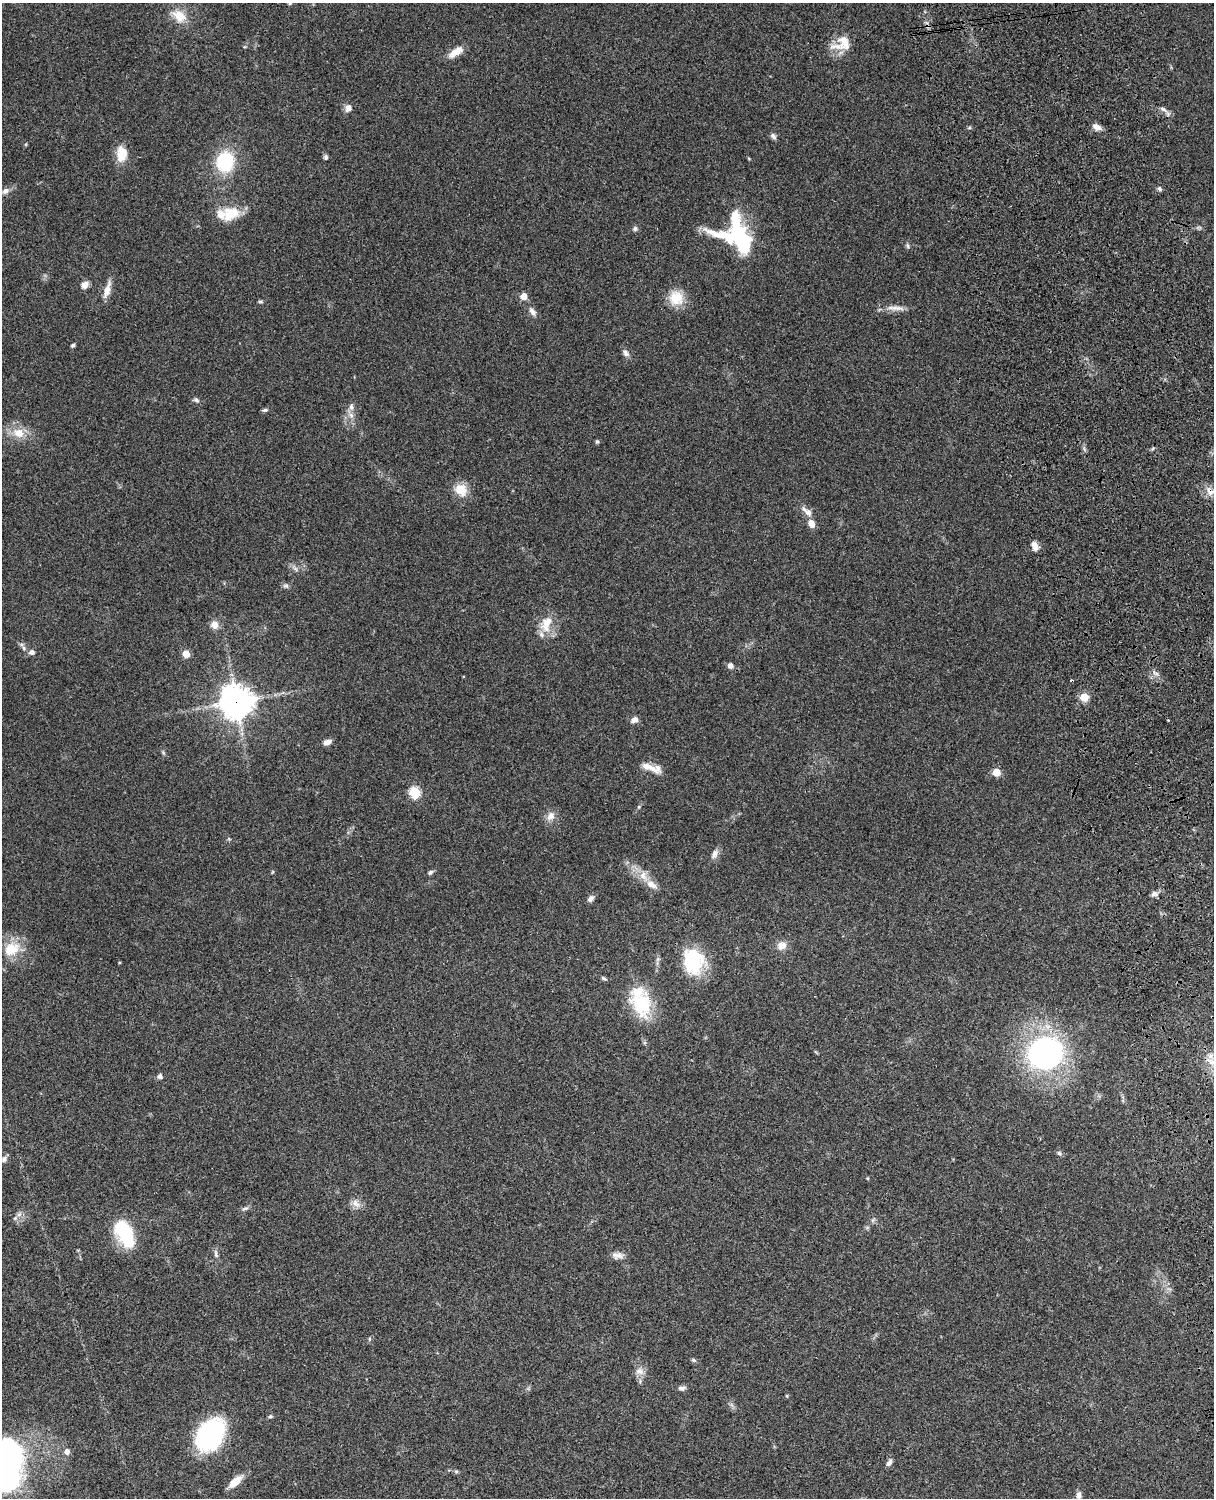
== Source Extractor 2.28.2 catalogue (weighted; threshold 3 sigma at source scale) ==
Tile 6 of 4 x 3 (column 2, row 2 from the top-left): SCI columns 1333-2544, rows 1773-3268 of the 5088 x 4927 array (HDU 1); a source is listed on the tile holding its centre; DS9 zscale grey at full resolution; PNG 1216 x 1500 px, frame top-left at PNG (2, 3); no overlay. Shown black and unused: <1% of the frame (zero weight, under 3 of 4 exposures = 6% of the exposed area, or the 3 px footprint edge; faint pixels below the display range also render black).
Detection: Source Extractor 2.28.2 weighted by HDU 2 'WHT'; one run over the whole footprint, this tile lists its part. Background 0.0986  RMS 0.0064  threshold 0.0286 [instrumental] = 3 sigma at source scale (4.5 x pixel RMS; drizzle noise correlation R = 1.50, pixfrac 1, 0.05/0.05 arcsec/px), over >= 5 px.
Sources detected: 99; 5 inside a brighter object's white glare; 1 cosmic-ray / hot-pixel residue — not listed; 5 inside a brighter listed object's ellipse — not listed separately; the other 88 listed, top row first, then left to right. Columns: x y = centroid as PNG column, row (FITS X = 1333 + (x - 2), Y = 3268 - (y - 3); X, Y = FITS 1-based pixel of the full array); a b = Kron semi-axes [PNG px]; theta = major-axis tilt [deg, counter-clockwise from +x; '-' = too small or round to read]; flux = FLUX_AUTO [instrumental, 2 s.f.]
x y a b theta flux
179 16 18 12 -35 11
844 43 23 16 -74 11
456 52 19 8 34 7.2
348 108 9 8 - 3.4
1163 109 10 4 -32 1.8
1096 127 10 6 -25 4.2
773 136 9 6 -45 1.8
122 154 19 12 90 11
326 157 6 5 - 1.4
225 162 19 16 80 38
1160 189 6 5 - 1.4
5 191 9 7 30 3.1
228 214 31 16 8 17
635 229 7 6 - 1.6
737 234 39 23 -10 68
907 246 8 4 -81 1.1
85 285 9 7 51 3.6
107 290 23 7 73 6
524 296 5 5 - 8.3
676 298 20 18 -52 13
260 302 7 3 -7 0.89
897 308 23 6 0 5.1
532 311 11 7 -54 3.3
73 345 5 4 - 1.2
625 353 11 7 -51 2.5
196 400 8 6 -38 1.6
351 407 11 7 -83 2.6
265 410 8 4 10 1.3
351 415 10 6 -63 3
19 433 17 12 -20 10
597 442 6 5 - 0.9
461 490 17 15 -55 10
1210 491 14 8 -67 4.9
808 512 11 7 -49 3.9
811 523 8 6 -65 5.7
1035 546 11 7 -69 4.1
295 569 8 5 -45 1.7
286 586 8 7 - 1.6
546 624 24 14 68 12
214 625 9 9 - 4.7
24 648 6 5 - 1.2
32 652 7 6 - 2.3
186 654 5 5 - 13
730 666 7 7 - 2.6
1156 673 10 4 -23 1.6
1084 697 5 5 - 22
236 702 11 11 - 900
635 720 8 7 - 3.2
327 742 9 5 15 3.8
650 767 28 7 -24 6.8
996 772 5 5 - 16
415 792 6 5 - 46
551 816 13 9 57 4.6
714 854 13 8 62 3.5
272 872 5 3 - 0.54
430 872 8 5 38 1.4
643 876 16 11 -66 7.6
1154 894 10 7 25 2.5
590 899 9 7 50 2.4
781 946 12 10 22 5
11 949 23 17 30 15
691 965 34 20 -39 27
604 978 8 4 -36 1.1
641 1004 34 25 -70 33
1045 1053 21 18 16 210
160 1077 5 5 - 2.4
1059 1153 7 5 -18 1.3
4 1159 10 7 52 2.1
356 1203 12 9 -53 4.2
245 1208 10 5 12 1.7
19 1214 9 6 61 2.6
867 1227 6 4 1 0.92
124 1233 32 17 -62 34
216 1254 13 5 -78 2
619 1255 14 9 15 3.8
369 1339 6 4 72 0.8
693 1360 7 4 -27 1.1
639 1371 13 10 -18 4.1
682 1388 10 6 4 2.1
787 1396 5 3 - 0.58
270 1416 6 4 21 0.97
210 1435 34 22 53 77
67 1452 7 6 - 2.9
889 1462 10 6 50 2.1
6 1465 39 27 75 220
456 1471 6 4 -1 0.97
235 1481 19 8 42 7.8
1079 1495 10 7 -87 2.5
Overlapping masked pixels (flux is a lower limit): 2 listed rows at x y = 1210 491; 236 702
Isophote crosses this tile's border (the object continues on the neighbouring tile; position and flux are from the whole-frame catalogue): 1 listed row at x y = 6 1465